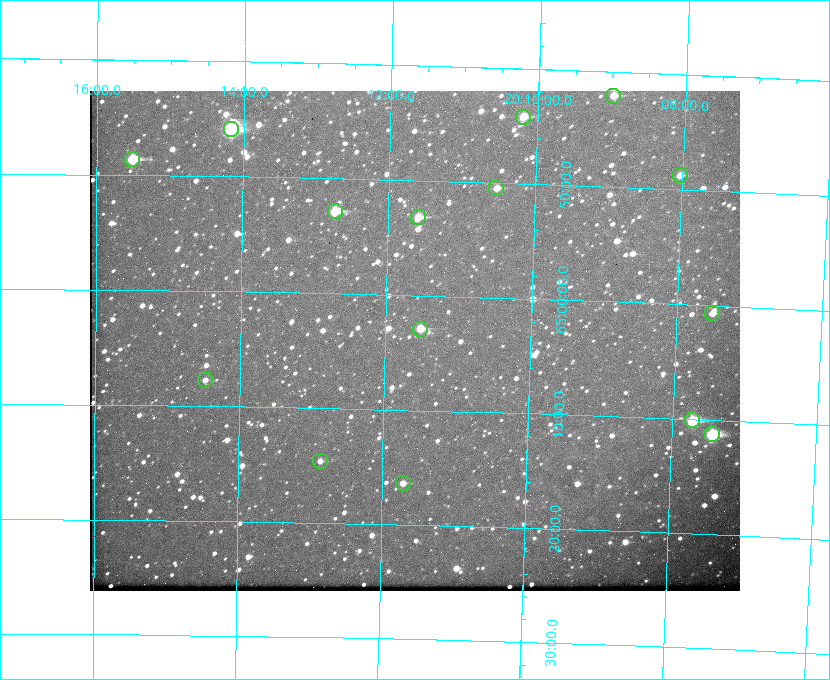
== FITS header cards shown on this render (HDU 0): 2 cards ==
NAXIS1  =                  650
NAXIS2  =                  500

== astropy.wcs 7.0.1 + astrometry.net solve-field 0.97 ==
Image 650 x 500 px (HDU 0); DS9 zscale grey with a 90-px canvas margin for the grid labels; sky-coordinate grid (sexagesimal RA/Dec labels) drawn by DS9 from the SOLVED WCS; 15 Tycho-2 reference stars matched to detected sources circled (green)
Header WCS: none
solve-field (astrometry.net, Tycho-2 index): SOLVED blind (the file carries no WCS)
Solved WCS: RA---TAN-SIP/DEC--TAN-SIP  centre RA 20:11:36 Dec +65:04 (302.90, +65.07 deg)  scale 5.23 arcsec/px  FOV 56.7' x 43.6'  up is +179 deg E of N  parity flipped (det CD > 0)
(file carries no celestial WCS; the grid is the blind solution)
Tycho-2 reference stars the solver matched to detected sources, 15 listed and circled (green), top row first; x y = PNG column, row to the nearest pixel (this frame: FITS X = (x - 90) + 1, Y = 500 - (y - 91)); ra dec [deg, ICRS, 3 dp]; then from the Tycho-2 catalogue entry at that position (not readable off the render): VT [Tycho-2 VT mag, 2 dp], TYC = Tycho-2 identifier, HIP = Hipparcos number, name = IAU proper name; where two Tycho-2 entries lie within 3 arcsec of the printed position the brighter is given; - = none
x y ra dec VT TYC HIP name
613 96 302.245 +64.701 10.15 4240-635-1 - -
523 117 302.549 +64.736 9.65 4240-950-1 - -
231 129 303.544 +64.765 7.36 4240-620-1 99731 -
132 159 303.878 +64.810 8.93 4240-794-1 - -
680 175 302.008 +64.813 10.38 4240-809-1 - -
496 188 302.633 +64.841 10.69 4240-985-1 - -
335 211 303.184 +64.880 9.02 4240-488-1 - -
418 217 302.897 +64.886 9.40 4240-717-1 - -
712 313 301.878 +65.011 10.80 4240-59-1 - -
420 329 302.882 +65.048 10.25 4240-98-1 - -
205 380 303.620 +65.129 11.18 4240-34-1 - -
692 420 301.932 +65.168 8.01 4240-866-1 99147 -
712 434 301.862 +65.188 7.70 4240-604-1 99125 -
320 461 303.217 +65.244 11.17 4240-236-1 - -
403 483 302.928 +65.273 10.74 4240-760-1 - -